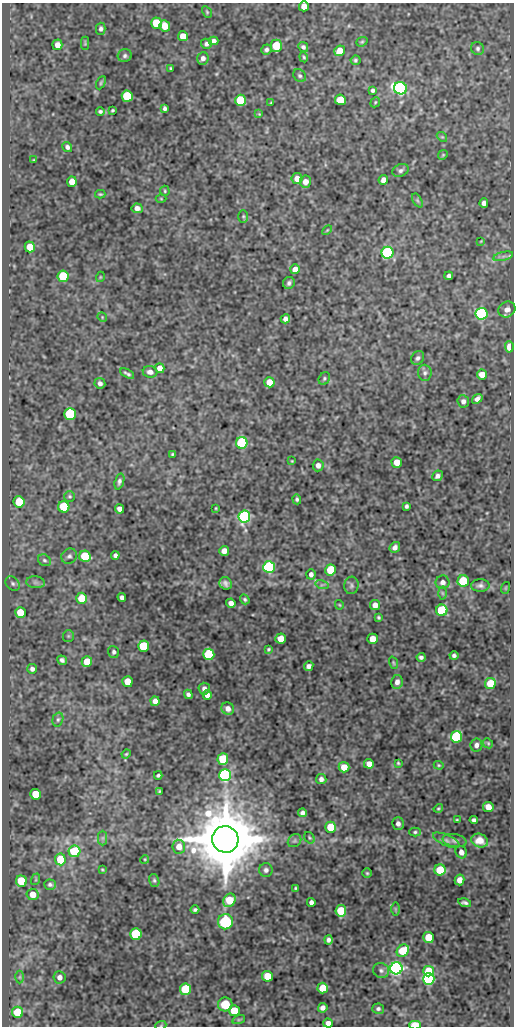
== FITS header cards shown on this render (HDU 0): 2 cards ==
NAXIS1  =                  512
NAXIS2  =                 1024

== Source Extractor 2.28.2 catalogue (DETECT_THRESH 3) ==
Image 512 x 1024 px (HDU 0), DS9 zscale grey, 1 PNG px = 1 image px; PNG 516 x 1028 px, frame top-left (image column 1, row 1024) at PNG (2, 3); each listed source drawn as its Kron ellipse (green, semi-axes under 4 px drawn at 4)
Background 51.6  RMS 0.55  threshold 1.66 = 3 sigma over >= 5 px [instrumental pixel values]
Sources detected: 217; all 217 listed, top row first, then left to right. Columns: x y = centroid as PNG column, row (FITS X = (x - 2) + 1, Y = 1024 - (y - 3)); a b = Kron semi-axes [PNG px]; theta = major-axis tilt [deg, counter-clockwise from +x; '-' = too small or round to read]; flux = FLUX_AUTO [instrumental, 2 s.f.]
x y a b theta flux
304 6 5 5 - 330
207 12 6 4 -60 46
157 23 5 5 - 1900
165 26 6 5 - 490
101 29 6 5 - 88
183 36 5 5 - 520
213 41 5 4 - 160
362 42 6 4 21 52
85 43 7 4 90 47
206 44 5 5 - 100
57 45 5 5 - 270
276 46 6 5 - 1500
303 47 5 4 - 94
478 48 7 6 - 94
266 49 5 5 - 98
340 51 5 5 - 460
125 56 7 6 - 94
304 57 5 4 - 51
203 58 6 5 - 150
355 60 5 5 - 66
170 68 3 2 - 37
300 76 7 5 -44 84
101 83 7 4 64 51
400 88 7 6 - 12000
373 90 4 3 - 81
127 96 5 5 - 2500
241 100 5 5 - 2500
340 100 5 5 - 1100
375 102 5 4 - 48
271 103 4 3 - 40
165 108 4 4 - 92
113 110 4 3 - 49
100 111 4 3 - 72
259 114 4 4 - 35
442 137 6 4 -40 44
67 147 5 4 - 100
443 155 5 4 - 42
34 160 4 3 - 32
401 170 8 6 21 110
297 179 5 5 - 330
383 180 5 4 - 230
72 182 5 5 - 460
305 182 6 5 - 280
165 191 5 4 - 52
100 194 5 3 - 43
161 199 5 3 - 34
417 200 7 4 -59 62
484 203 5 4 - 130
137 208 5 4 - 200
243 216 6 4 -90 53
327 230 6 3 45 38
481 241 4 3 - 29
30 247 5 5 - 600
387 253 6 6 - 6800
503 256 10 4 13 110
295 269 5 5 - 360
63 276 6 5 - 2000
449 276 4 4 - 110
100 277 5 3 - 30
289 283 6 5 - 94
507 310 9 7 33 230
482 314 6 6 - 8300
102 317 5 4 - 37
285 319 5 4 - 170
509 347 5 4 - 500
418 358 7 6 - 100
160 368 5 4 - 240
150 372 7 6 - 170
127 373 7 3 -30 80
425 373 8 7 - 110
482 374 5 5 - 440
324 378 7 5 61 70
269 382 5 5 - 570
100 383 5 5 - 130
477 399 6 4 39 180
463 401 6 5 - 130
70 414 6 5 - 3500
242 443 6 5 - 4600
172 454 4 3 - 43
292 461 4 3 - 30
397 462 5 5 - 430
318 465 6 5 - 170
437 476 6 5 - 120
119 481 8 4 73 98
70 496 5 5 - 58
297 499 5 4 - 68
19 502 5 5 - 1100
406 506 4 3 - 78
64 507 6 5 - 1900
216 508 3 3 - 33
119 509 4 4 - 190
244 517 6 6 - 8100
395 547 6 5 - 160
224 551 5 5 - 270
115 555 4 4 - 97
69 556 8 7 - 110
85 556 6 5 - 2200
44 560 7 5 -30 79
269 567 6 5 - 8400
331 570 5 5 - 1300
311 574 5 4 - 140
463 581 5 5 - 1600
35 582 9 6 -6 120
443 582 7 7 - 160
13 583 8 6 -45 88
226 583 6 6 - 140
322 585 7 4 -17 69
351 585 9 7 81 100
480 585 9 6 1 120
505 588 6 3 71 33
442 593 6 4 -88 57
81 598 5 5 - 770
122 598 4 4 - 130
245 599 5 3 - 62
231 603 4 4 - 220
339 605 5 3 - 34
375 605 5 5 - 300
442 610 5 5 - 3300
20 612 5 5 - 810
379 617 3 3 - 52
68 636 6 5 - 52
281 639 5 5 - 420
373 639 5 5 - 430
144 646 5 5 - 2000
269 649 4 3 - 47
114 652 6 5 - 87
209 654 6 5 - 3800
454 655 4 4 - 82
421 657 4 3 - 92
62 660 5 4 - 100
87 661 5 5 - 620
393 663 6 4 -71 45
309 666 5 4 - 150
32 669 5 5 - 120
127 682 5 5 - 780
397 682 7 6 - 170
490 683 5 5 - 850
204 689 6 5 - 150
188 694 5 4 - 100
207 695 5 4 - 200
155 701 5 4 - 220
228 709 6 6 - 220
58 719 7 5 73 73
456 737 6 5 - 5200
488 743 5 4 - 46
476 745 6 6 - 160
126 754 4 4 - 41
223 759 6 5 - 1700
398 763 3 3 - 44
369 764 5 5 - 250
439 765 5 4 - 45
344 767 5 5 - 470
158 775 4 3 - 58
225 775 6 5 - 9900
321 779 5 5 - 140
159 791 4 3 - 42
36 794 5 5 - 980
488 807 5 5 - 410
438 808 5 3 - 45
302 813 4 4 - 110
457 820 3 2 - 37
474 820 4 4 - 95
398 824 6 5 - 140
330 827 5 5 - 920
415 832 5 4 - 60
103 838 7 4 90 78
309 838 6 4 -56 52
225 839 13 13 - 450000
446 840 14 5 -24 150
455 840 12 6 -10 130
294 841 7 6 - 81
480 841 8 6 -19 290
179 847 7 6 - 360
74 851 6 6 - 2200
461 852 6 5 - 170
60 859 6 5 - 1200
145 859 4 3 - 34
102 870 4 3 - 38
266 870 7 7 - 120
440 870 5 5 - 1100
367 873 5 5 - 50
36 879 6 3 72 40
154 880 7 5 -75 65
459 880 5 5 - 250
21 881 5 5 - 1300
50 885 6 5 - 89
295 888 3 2 - 39
33 894 6 6 - 400
229 900 7 5 55 980
311 902 4 4 - 150
465 903 6 3 -14 94
395 909 7 4 -89 50
195 910 4 3 - 74
341 911 6 5 - 1500
225 922 7 7 - 3200
136 934 6 5 - 3900
428 937 5 5 - 990
329 940 4 4 - 120
403 951 7 5 43 1200
396 968 6 6 - 16000
381 970 8 7 - 130
429 971 5 5 - 1100
267 976 5 5 - 740
20 977 6 4 89 56
59 977 6 6 - 190
429 979 6 6 - 10000
323 988 5 5 - 880
186 989 5 5 - 2400
225 1004 7 7 - 720
323 1008 5 4 - 160
378 1009 6 5 - 90
234 1011 5 5 - 1100
18 1012 5 5 - 1800
239 1019 6 4 19 56
328 1023 5 4 - 170
161 1025 5 3 - 34
415 1025 5 3 - 1500
At the frame edge (FLAGS 8, measured only in part): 3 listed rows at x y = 304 6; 161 1025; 415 1025